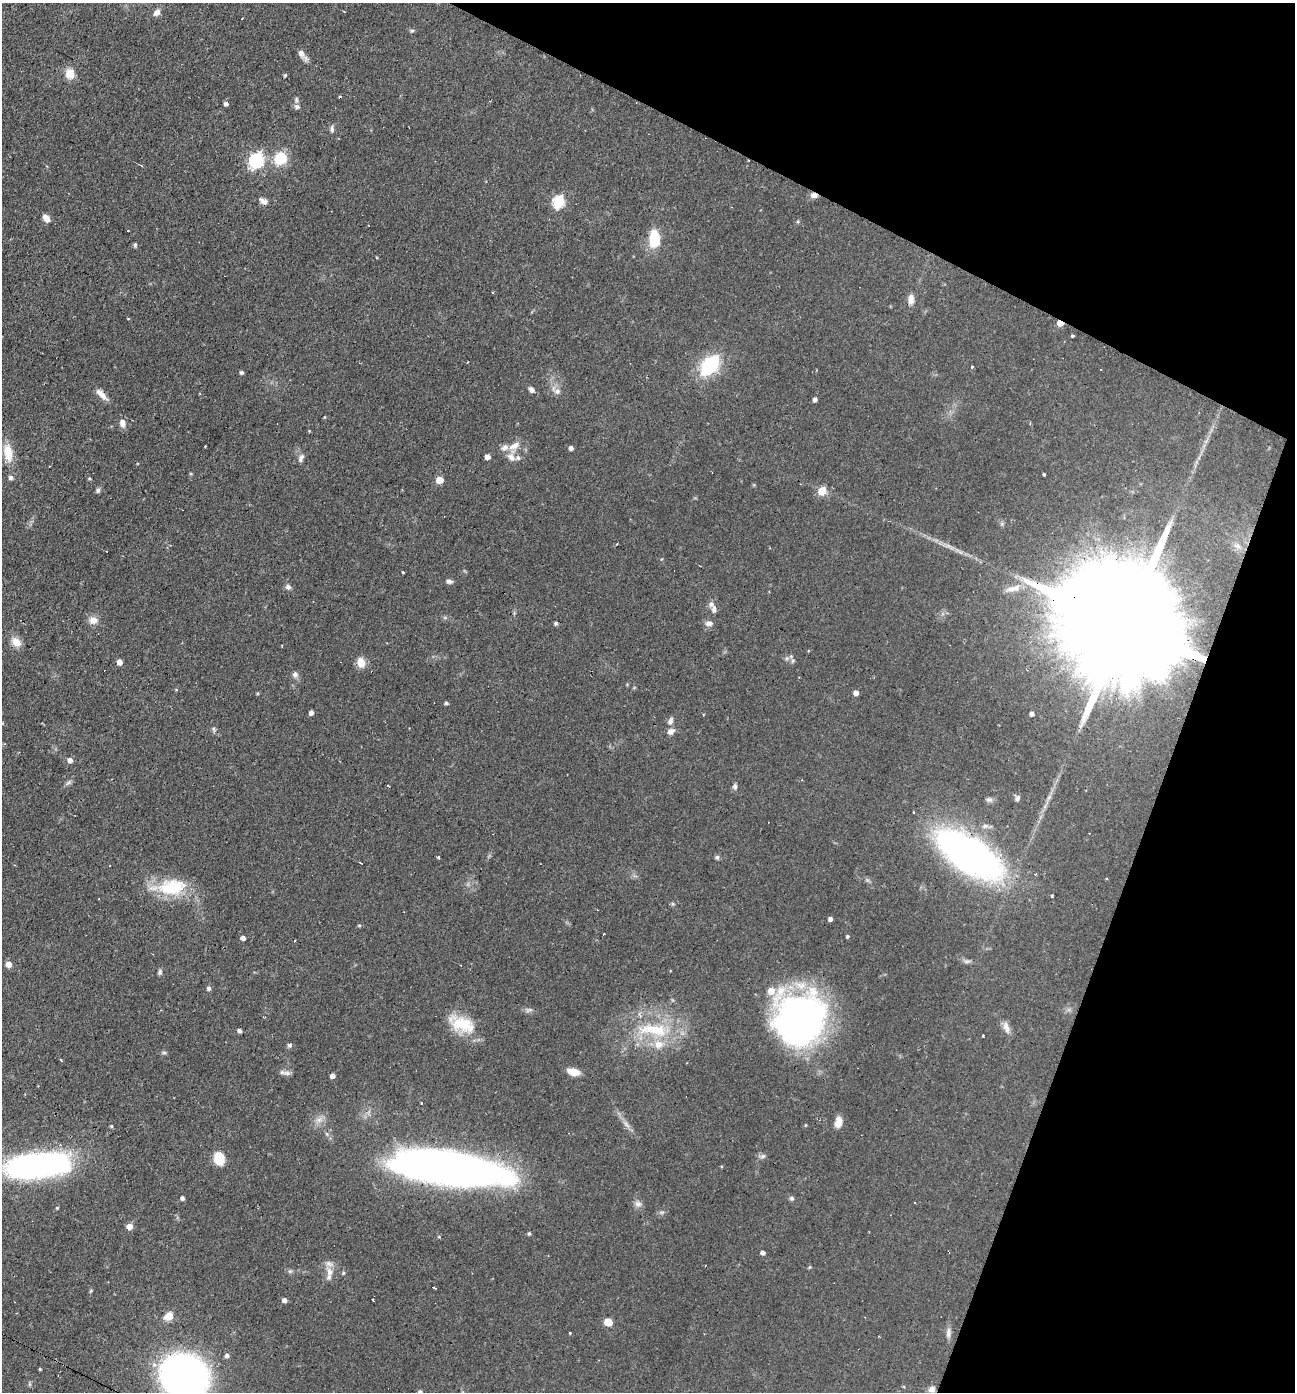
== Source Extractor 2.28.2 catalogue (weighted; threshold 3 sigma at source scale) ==
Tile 8 of 4 x 4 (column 4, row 2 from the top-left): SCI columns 4016-5308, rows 2783-4172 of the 5577 x 5563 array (HDU 1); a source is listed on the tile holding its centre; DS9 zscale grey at full resolution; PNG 1297 x 1394 px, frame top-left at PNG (2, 3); no overlay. Shown black and unused: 20% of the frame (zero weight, under 2 of 3 exposures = <1% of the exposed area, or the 3 px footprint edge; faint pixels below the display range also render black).
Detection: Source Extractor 2.28.2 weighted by HDU 2 'WHT'; one run over the whole footprint, this tile lists its part. Background 0.0587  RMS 0.0051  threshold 0.0227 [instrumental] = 3 sigma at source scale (4.5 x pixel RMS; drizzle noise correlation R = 1.50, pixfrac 1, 0.05/0.05 arcsec/px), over >= 5 px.
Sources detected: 168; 6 inside a brighter object's white glare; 13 cosmic-ray / hot-pixel residue — not listed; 8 inside a brighter listed object's ellipse — not listed separately; the other 141 listed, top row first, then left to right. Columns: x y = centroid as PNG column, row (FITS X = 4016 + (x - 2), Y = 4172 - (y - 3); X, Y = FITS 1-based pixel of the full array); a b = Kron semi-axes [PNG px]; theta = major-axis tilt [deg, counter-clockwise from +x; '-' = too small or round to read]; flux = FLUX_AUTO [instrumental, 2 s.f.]
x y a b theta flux
157 12 9 6 48 2.7
412 31 6 5 - 0.93
302 54 16 6 -54 3.2
70 73 11 10 - 6.5
285 75 5 3 - 0.73
297 100 9 4 -85 1.1
226 104 4 4 - 1.8
297 106 8 6 -16 1.5
332 129 9 5 89 1.6
280 158 15 13 60 15
257 160 7 6 - 100
141 166 4 3 - 0.47
814 195 9 7 3 2.4
263 201 10 7 -31 2.5
559 202 7 6 - 40
46 218 10 7 -52 2.8
798 222 5 4 - 0.64
654 239 17 10 88 19
135 245 5 4 - 1
911 299 13 7 87 3.3
128 319 3 3 - 1.6
1060 323 5 4 - 8.9
1072 336 4 3 - 0.72
710 365 19 11 51 42
972 367 4 3 - 0.72
241 372 4 4 - 1.1
531 390 8 6 -48 1.8
557 391 9 8 - 2.4
101 394 18 7 -45 4
815 399 5 4 - 1.8
122 423 10 9 - 2.7
309 431 4 3 - 0.41
514 446 18 11 42 5.7
571 448 5 4 - 1.7
8 453 23 12 -78 8.8
487 457 5 4 - 3.6
301 458 12 6 63 1.9
518 458 7 6 - 1.5
1044 474 4 3 - 1.6
11 477 6 5 - 1.5
89 478 4 4 - 0.63
439 480 5 5 - 10
98 490 6 5 - 1.2
822 491 5 5 - 17
1237 546 12 6 -18 2.3
403 572 3 2 - 0.64
449 581 7 5 -14 1.7
288 587 7 6 - 1.7
714 609 11 7 -86 2.2
445 618 6 4 -19 0.74
93 620 10 9 - 4.1
556 623 5 4 - 1.1
709 623 10 7 1 2.4
1129 626 69 24 -28 35000
16 642 13 11 -47 4.7
282 646 3 2 - 0.33
787 658 6 6 - 1.2
119 662 5 4 - 4.5
361 662 10 8 -72 6.6
295 674 9 7 -66 1.9
799 677 3 2 - 0.61
176 690 5 3 - 0.46
856 693 5 4 - 2.9
446 703 4 4 - 1
311 713 5 4 - 2.1
703 714 3 2 - 0.44
1032 714 4 4 - 1.8
670 721 10 7 68 2
214 729 8 6 -65 1.2
671 731 9 7 31 2.6
70 760 6 5 - 2.5
68 783 11 5 45 1.4
388 786 3 3 - 1
735 787 7 6 - 1.4
1049 797 8 5 45 1.3
1017 798 7 6 - 1.4
989 800 9 7 -12 1.5
913 812 3 2 - 0.45
985 826 10 6 15 1.7
969 854 44 19 -32 340
438 857 3 3 - 0.92
717 857 6 5 - 1
361 863 3 2 - 0.36
172 887 36 21 6 27
1052 896 3 3 - 1.2
672 904 6 5 - 0.75
830 919 4 4 - 2.1
359 925 5 4 - 0.64
604 934 3 2 - 0.4
847 936 4 4 - 0.86
243 938 4 4 - 2.1
967 961 11 5 3 1.5
9 964 5 5 - 4.5
160 972 7 5 77 1.1
209 988 5 5 - 1.4
771 991 6 6 - 6.2
529 1010 12 5 5 1.6
800 1023 61 41 47 180
462 1024 36 18 -23 19
1007 1028 16 8 -72 3.3
654 1030 46 17 -6 31
239 1031 4 4 - 1.6
983 1036 3 3 - 5.6
289 1045 4 4 - 2.1
164 1052 6 4 -1 0.81
574 1072 12 7 -13 6.8
287 1073 11 7 3 2
332 1076 4 4 - 2.9
422 1103 3 2 - 0.61
319 1120 11 8 8 3.2
838 1122 12 8 78 4.7
626 1124 13 6 -49 2.6
806 1125 4 4 - 0.47
111 1126 4 4 - 0.65
763 1156 8 6 16 1.4
219 1159 10 8 -69 14
35 1166 62 22 7 180
450 1169 91 24 -9 500
182 1198 4 4 - 1.5
791 1198 7 6 - 1
638 1204 10 8 -70 2.4
57 1208 4 3 - 0.52
662 1212 8 4 0 1
129 1226 7 6 - 3.2
529 1233 4 4 - 0.87
762 1252 4 4 - 2
810 1267 6 4 88 0.53
290 1271 6 5 - 0.94
329 1272 13 10 -83 4.3
343 1273 5 5 - 0.71
434 1288 3 3 - 1.7
284 1300 5 4 - 2.3
373 1300 3 2 - 1
169 1316 9 7 38 5.9
608 1322 6 5 - 13
948 1333 16 7 88 2.6
227 1355 5 5 - 1.7
183 1376 32 27 -22 320
29 1384 6 4 -90 0.67
932 1389 10 8 33 2.5
420 1392 4 4 - 1.5
Overlapping masked pixels (flux is a lower limit): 6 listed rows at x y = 814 195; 1060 323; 1129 626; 969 854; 35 1166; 450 1169
Isophote crosses this tile's border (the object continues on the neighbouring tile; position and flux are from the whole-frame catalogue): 3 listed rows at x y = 35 1166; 183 1376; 420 1392